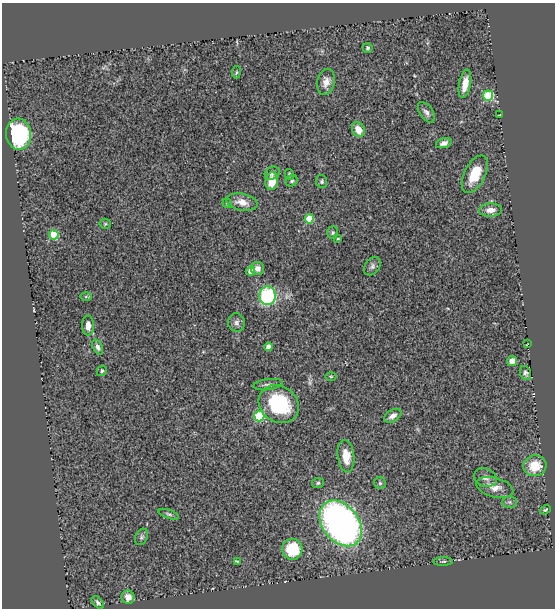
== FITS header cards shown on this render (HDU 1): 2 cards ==
NAXIS1  =                  553
NAXIS2  =                  606

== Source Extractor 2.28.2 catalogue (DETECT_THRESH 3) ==
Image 553 x 606 px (HDU 1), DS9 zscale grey, 1 PNG px = 1 image px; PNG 557 x 610 px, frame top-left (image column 1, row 606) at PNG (2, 3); each listed source drawn as its Kron ellipse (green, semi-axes under 4 px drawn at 4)
Background 0.561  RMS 0.055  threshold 0.164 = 3 sigma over >= 5 px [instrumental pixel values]
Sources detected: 58; all 58 listed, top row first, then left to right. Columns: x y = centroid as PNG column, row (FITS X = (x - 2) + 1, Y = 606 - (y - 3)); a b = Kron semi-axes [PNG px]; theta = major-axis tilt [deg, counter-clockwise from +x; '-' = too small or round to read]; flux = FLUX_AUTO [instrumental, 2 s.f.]
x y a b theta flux
368 48 5 5 - 7.3
236 72 6 3 81 3.9
326 82 13 9 77 28
465 84 14 6 79 41
488 95 5 5 - 230
426 112 12 6 -54 14
499 115 3 2 - 2
358 130 8 6 -62 39
19 134 15 12 -82 390
444 143 8 5 16 16
272 173 8 6 28 9.9
289 174 5 4 - 5.8
475 174 20 10 63 91
272 181 9 6 82 62
292 181 6 5 - 6.7
322 182 6 5 - 6.9
242 202 16 8 -11 42
227 203 4 4 - 5.4
490 210 11 6 3 29
309 219 4 4 - 120
105 224 5 5 - 4.5
333 233 6 5 - 6.3
54 235 5 4 - 140
338 238 3 3 - 3.4
372 266 10 7 52 12
257 269 7 6 - 19
250 271 4 4 - 33
86 296 6 4 0 4.3
267 296 9 8 - 300
236 323 9 8 - 14
88 325 10 6 -89 24
528 344 2 2 - 2.8
98 347 8 4 -67 12
268 347 4 4 - 30
512 361 5 5 - 25
102 371 5 5 - 5.7
525 373 7 5 -66 9.8
331 376 5 3 - 3.8
268 385 14 5 8 14
279 404 21 18 -34 270
259 416 5 5 - 290
393 416 9 6 32 20
346 456 16 8 -83 59
535 466 11 10 - 82
485 478 12 9 -22 19
318 483 6 5 - 6.2
380 483 6 6 - 6.6
495 487 19 9 -15 36
510 502 7 6 - 8.4
545 510 6 4 38 5.6
169 514 11 4 -19 8.1
341 523 25 18 -51 1400
141 537 8 6 64 8.3
292 549 10 10 - 170
238 561 4 2 - 4.4
443 561 10 4 1 6.3
128 597 7 6 - 29
98 602 7 4 -46 9.1